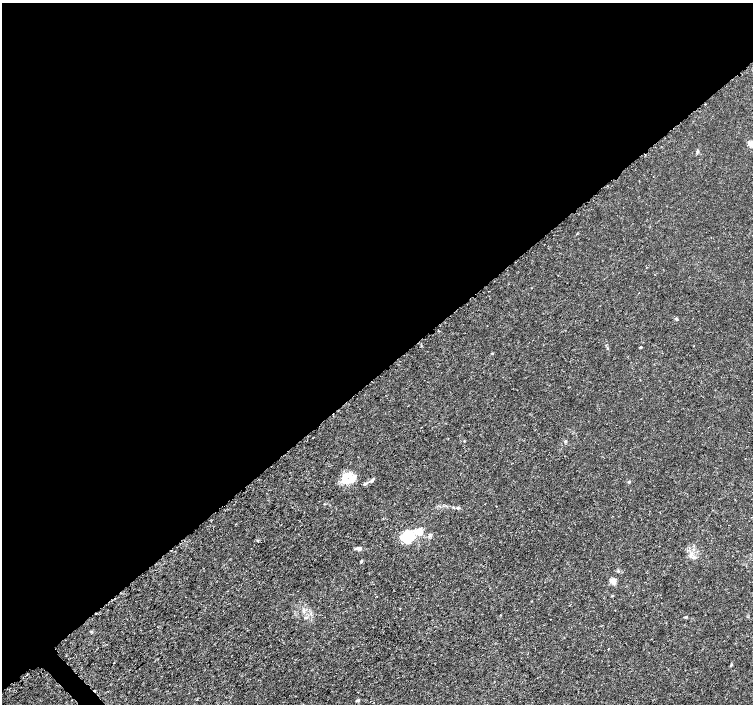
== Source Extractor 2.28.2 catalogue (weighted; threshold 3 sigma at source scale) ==
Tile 2 of 4 x 4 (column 2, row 1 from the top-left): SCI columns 1523-3023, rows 4386-5789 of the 6056 x 6026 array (HDU 1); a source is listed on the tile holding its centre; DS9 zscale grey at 2 x 2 block average (1 PNG px = mean of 2 x 2 image px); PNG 755 x 706 px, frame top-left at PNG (2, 3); no overlay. Shown black and unused: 54% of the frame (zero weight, under 3 of 5 exposures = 2% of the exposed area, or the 3 px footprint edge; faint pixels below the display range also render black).
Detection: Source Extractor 2.28.2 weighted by HDU 2 'WHT'; one run over the whole footprint, this tile lists its part. Background 0.00166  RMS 7.4e-04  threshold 0.00334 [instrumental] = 3 sigma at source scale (4.5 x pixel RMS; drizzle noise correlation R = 1.50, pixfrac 1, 0.0396/0.0396 arcsec/px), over >= 5 px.
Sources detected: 27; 2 cosmic-ray / hot-pixel residue — not listed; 4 inside a brighter listed object's ellipse — not listed separately; the other 21 listed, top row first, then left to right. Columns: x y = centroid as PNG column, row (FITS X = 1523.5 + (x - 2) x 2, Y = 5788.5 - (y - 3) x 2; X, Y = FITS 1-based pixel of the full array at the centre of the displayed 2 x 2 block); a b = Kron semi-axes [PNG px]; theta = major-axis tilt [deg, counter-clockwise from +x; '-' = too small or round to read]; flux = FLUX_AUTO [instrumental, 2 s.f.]
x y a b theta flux
751 144 8 5 -57 0.59
698 151 5 3 - 0.25
676 319 5 3 - 0.19
640 347 3 2 - 0.19
492 353 3 3 - 0.12
565 441 4 3 - 0.17
353 479 16 8 31 2.1
372 480 8 3 34 0.44
629 482 4 3 - 0.17
458 508 4 3 - 0.23
419 532 3 3 - 6.8
407 537 12 8 28 7.6
258 540 4 2 - 0.15
359 548 7 5 -5 0.5
694 557 8 3 -2 0.46
613 581 7 6 - 0.99
500 615 2 2 - 0.077
306 618 4 3 - 0.22
608 649 2 2 - 0.12
731 665 5 3 - 0.19
358 700 4 3 - 0.27
Diffuse or blended objects may show on this block-average render without a row.